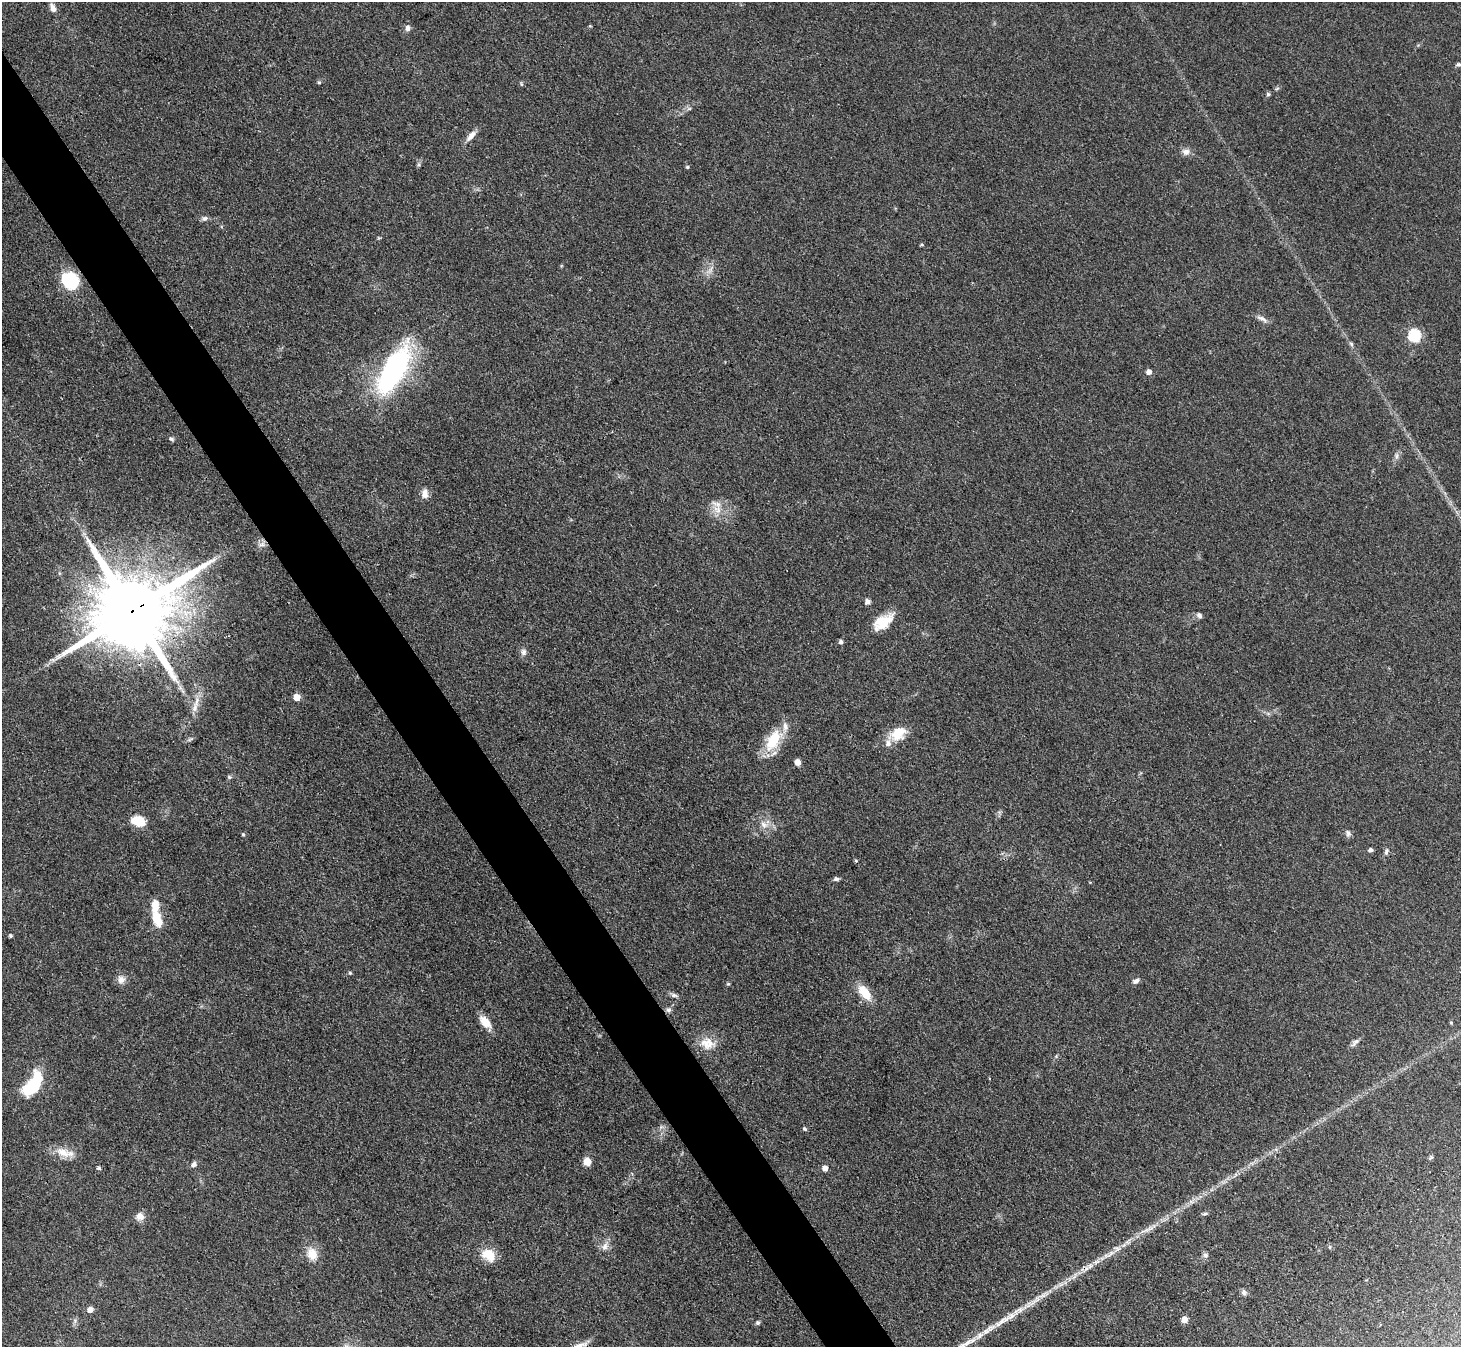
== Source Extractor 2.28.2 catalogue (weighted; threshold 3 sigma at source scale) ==
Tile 11 of 4 x 4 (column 3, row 3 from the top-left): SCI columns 2921-4379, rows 1640-2984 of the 5841 x 5833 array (HDU 1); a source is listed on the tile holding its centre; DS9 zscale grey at full resolution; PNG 1463 x 1349 px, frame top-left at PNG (2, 2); no overlay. Shown black and unused: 4% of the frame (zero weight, under 3 of 4 exposures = <1% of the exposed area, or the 3 px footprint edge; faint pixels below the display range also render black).
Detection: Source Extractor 2.28.2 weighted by HDU 2 'WHT'; one run over the whole footprint, this tile lists its part. Background 0.0668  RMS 0.0054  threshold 0.0244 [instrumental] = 3 sigma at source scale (4.5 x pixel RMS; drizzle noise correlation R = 1.50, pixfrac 1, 0.05/0.05 arcsec/px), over >= 5 px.
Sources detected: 93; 1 inside a brighter object's white glare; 1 cosmic-ray / hot-pixel residue — not listed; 8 inside a brighter listed object's ellipse — not listed separately; the other 83 listed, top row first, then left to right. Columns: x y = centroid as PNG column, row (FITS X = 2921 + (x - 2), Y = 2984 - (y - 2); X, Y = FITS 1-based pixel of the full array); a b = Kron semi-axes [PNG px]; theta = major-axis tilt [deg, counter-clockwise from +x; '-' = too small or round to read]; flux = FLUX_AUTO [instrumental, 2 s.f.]
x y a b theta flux
53 8 11 6 -63 2.9
408 28 8 7 - 2.2
1458 64 5 4 - 1.3
319 82 5 4 - 0.65
521 84 6 3 -71 0.64
1268 94 5 4 - 0.96
689 109 7 4 1 1
471 136 17 7 48 4
1186 152 10 8 4 3.1
687 167 4 4 - 0.8
205 218 8 7 - 1.7
922 244 4 3 - 0.73
710 270 16 5 54 3.1
70 280 18 15 -40 29
1262 319 16 5 -29 2.5
1414 335 6 6 - 60
1351 344 6 5 - 1
394 370 44 17 60 130
1149 372 5 5 - 3.4
171 439 8 5 -19 1.2
1396 456 11 4 85 1.7
425 494 12 8 86 3.6
717 509 14 11 -52 6.5
262 544 12 7 15 2.7
867 601 7 6 - 2
132 611 24 20 29 8500
1199 615 7 6 - 1.8
885 622 32 12 42 11
841 642 5 5 - 1.6
524 652 10 8 88 2.1
180 687 9 6 -70 2.1
296 697 5 5 - 8.3
195 708 18 8 73 5.5
898 733 24 15 32 12
190 739 11 4 25 1.1
773 740 31 16 57 18
798 762 6 6 - 3
229 777 6 5 - 0.94
138 821 10 7 -18 18
764 825 13 9 -51 4.4
1348 833 9 7 -80 1.9
243 834 5 4 - 0.7
1371 850 4 4 - 2
1386 851 9 6 75 1.6
856 860 5 4 - 0.72
836 879 7 5 -5 1.2
157 919 21 10 -72 11
11 936 4 4 - 0.95
350 973 5 5 - 0.75
121 979 11 11 - 3.5
1136 981 9 6 27 1.8
728 984 5 4 - 0.71
865 992 20 10 -52 11
674 995 11 5 -16 1.6
669 1010 8 7 - 1.7
485 1022 17 9 -47 7.1
1451 1022 5 3 - 0.43
1355 1042 15 5 41 2
707 1043 20 16 -19 9
1056 1056 5 5 - 0.69
31 1088 25 15 61 26
661 1127 6 5 - 1.2
805 1129 6 4 -34 0.88
64 1152 27 10 -14 8.1
587 1162 5 5 - 15
193 1164 9 7 27 1.9
99 1168 5 4 - 0.91
825 1168 5 5 - 4.4
1205 1214 7 5 15 1.1
140 1216 11 9 8 4.1
1148 1229 30 5 22 5.2
605 1246 12 9 68 3.7
1330 1247 6 4 90 0.74
312 1254 17 13 -67 8.2
489 1254 16 13 -33 11
1110 1254 17 6 39 4
1205 1255 8 7 - 1.7
1244 1292 9 7 -74 1.6
1032 1302 42 8 34 12
90 1310 6 5 - 3.8
1184 1320 5 5 - 6.7
758 1323 5 5 - 1.4
966 1344 45 8 30 12
Overlapping masked pixels (flux is a lower limit): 1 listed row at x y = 132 611
Isophote crosses this tile's border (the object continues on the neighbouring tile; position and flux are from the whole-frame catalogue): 1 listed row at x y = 966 1344